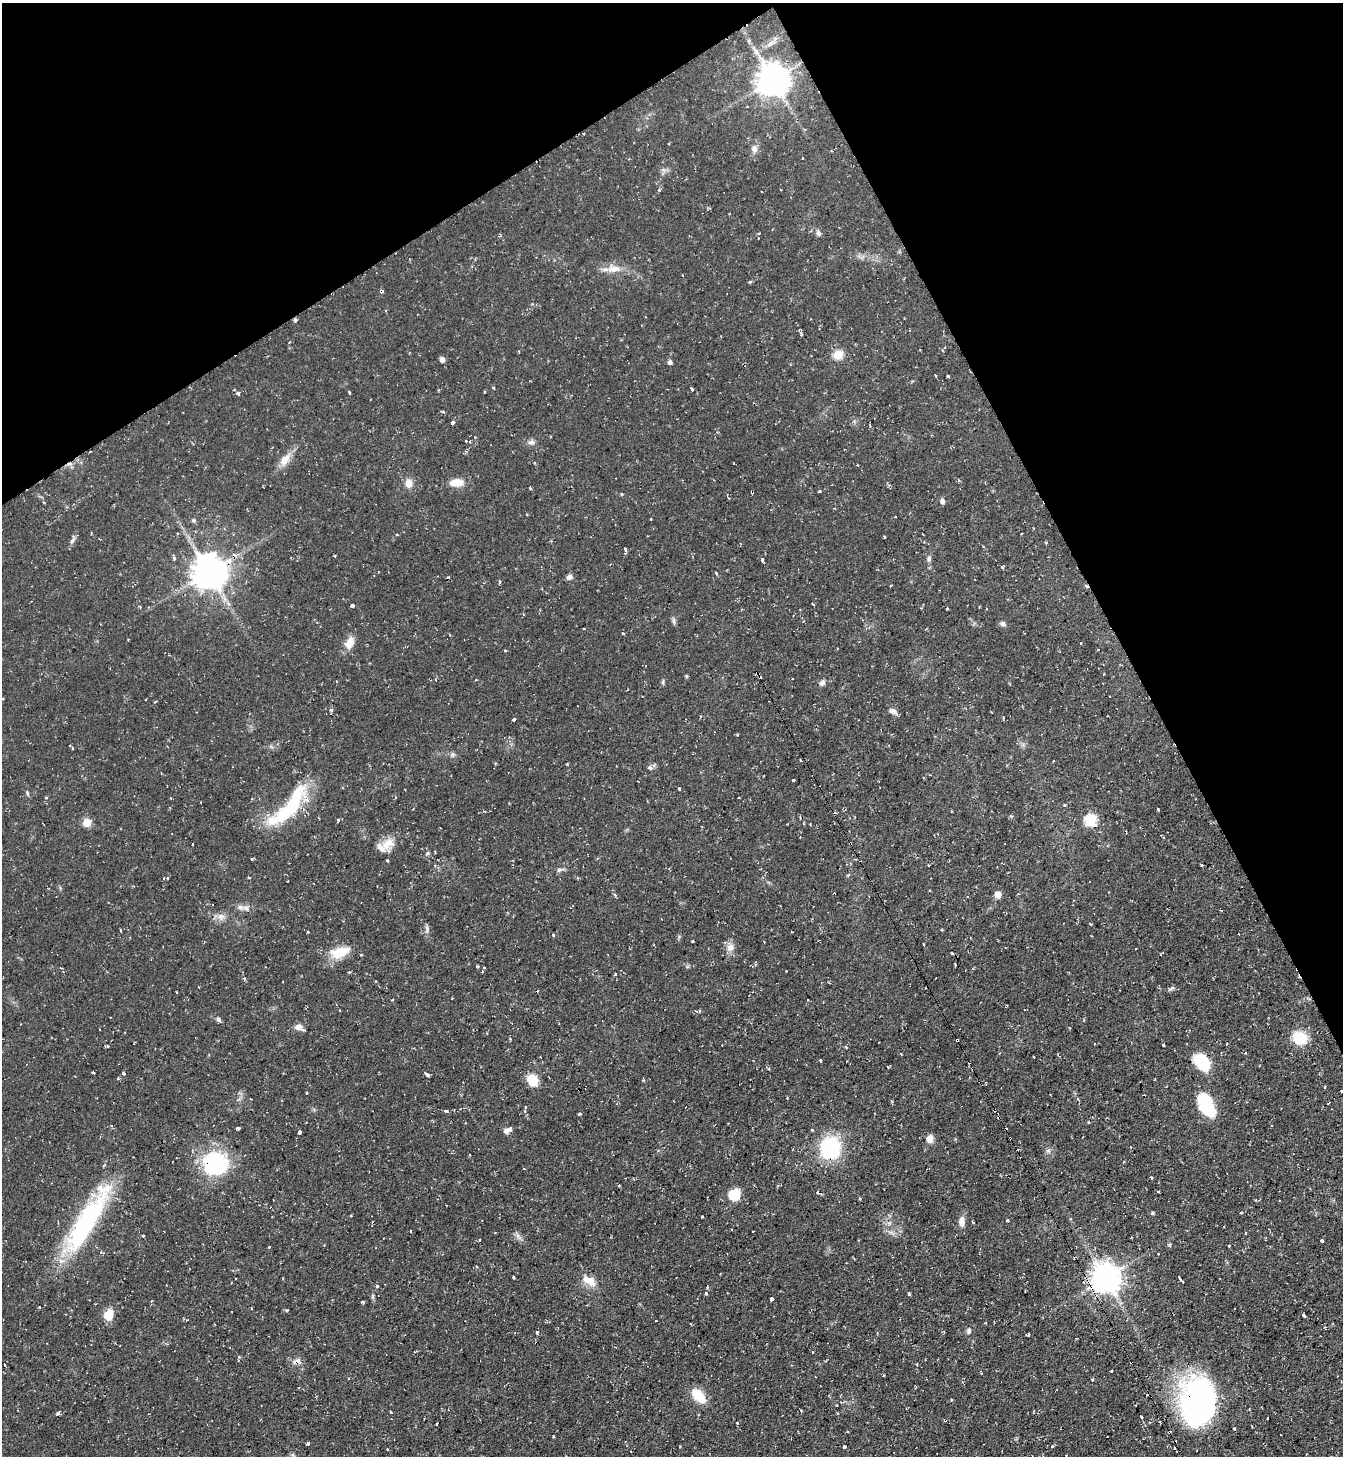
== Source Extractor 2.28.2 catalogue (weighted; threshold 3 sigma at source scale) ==
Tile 3 of 4 x 4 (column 3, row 1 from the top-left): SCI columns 2835-4175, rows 4363-5816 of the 5806 x 5816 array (HDU 1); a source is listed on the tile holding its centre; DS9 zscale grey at full resolution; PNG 1345 x 1458 px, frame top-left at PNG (2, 3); no overlay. Shown black and unused: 25% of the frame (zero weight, under 2 of 3 exposures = <1% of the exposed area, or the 3 px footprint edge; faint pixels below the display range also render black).
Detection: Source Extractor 2.28.2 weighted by HDU 2 'WHT'; one run over the whole footprint, this tile lists its part. Background 0.0591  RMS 0.0061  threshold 0.0274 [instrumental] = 3 sigma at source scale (4.5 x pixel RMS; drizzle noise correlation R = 1.50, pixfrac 1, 0.05/0.05 arcsec/px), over >= 5 px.
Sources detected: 281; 3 inside a brighter object's white glare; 45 cosmic-ray / hot-pixel residue — not listed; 4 inside a brighter listed object's ellipse — not listed separately; the other 229 listed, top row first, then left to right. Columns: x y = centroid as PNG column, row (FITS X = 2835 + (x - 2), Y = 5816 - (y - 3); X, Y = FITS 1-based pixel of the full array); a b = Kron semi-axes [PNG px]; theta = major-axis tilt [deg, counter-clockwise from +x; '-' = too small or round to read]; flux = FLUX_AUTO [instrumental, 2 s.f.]
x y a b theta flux
773 79 9 9 - 1100
747 106 3 3 - 0.52
584 134 3 2 - 0.7
754 149 10 8 -89 3.1
659 190 3 3 - 1.4
819 233 7 6 - 1.7
758 238 5 4 - 0.66
614 269 22 8 6 6.8
750 282 4 4 - 0.74
381 292 3 3 - 2.3
295 320 4 3 - 1.4
801 334 5 3 - 2.6
519 351 3 3 - 0.61
838 355 5 5 - 27
442 359 6 5 - 2.2
670 362 5 5 - 1.8
935 376 3 3 - 1.7
948 376 4 3 - 1.9
493 388 3 3 - 0.92
692 389 3 3 - 1.2
484 392 3 3 - 0.61
238 393 4 3 - 2.9
349 393 3 3 - 1.9
443 412 4 3 - 0.99
452 423 4 3 - 3.8
474 437 4 3 - 0.47
470 441 4 3 - 0.69
531 442 9 6 14 2
285 460 20 9 56 6.8
857 465 3 3 - 0.78
959 480 4 3 - 0.64
457 482 17 9 4 7
409 483 11 8 -79 4.9
820 491 3 3 - 1.5
752 492 3 3 - 1.3
621 494 5 3 - 0.53
728 497 6 2 -60 0.98
942 501 7 5 -85 1.8
651 519 3 3 - 0.9
194 520 6 5 - 1
1021 533 3 2 - 0.64
233 534 3 3 - 0.42
884 537 3 3 - 1.1
72 540 12 5 56 1.9
625 549 4 3 - 2.2
335 556 3 2 - 0.62
174 558 5 4 - 1.3
762 559 4 3 - 4.7
929 559 8 5 88 1.6
209 572 10 10 - 1200
716 573 4 3 - 0.85
569 577 7 6 - 2.2
500 582 5 3 - 0.67
891 586 3 3 - 1.2
812 604 3 3 - 2.5
352 606 4 3 - 3.7
979 607 3 2 - 0.43
947 608 3 3 - 0.58
800 610 3 2 - 0.61
523 614 4 3 - 0.42
673 620 11 4 -83 1.4
1003 624 7 5 -25 1.8
128 639 2 2 - 0.56
349 643 16 10 64 6.9
757 674 4 3 - 2.1
686 676 4 3 - 0.81
476 680 4 2 - 0.38
822 683 8 6 47 2.2
146 699 2 2 - 0.43
332 710 5 3 - 0.92
893 711 11 6 -25 2.5
514 719 3 3 - 10
70 745 3 3 - 0.95
453 754 6 5 - 1.3
800 760 3 2 - 0.53
1053 761 3 2 - 0.74
650 768 8 6 -26 1.6
793 780 3 3 - 2.1
679 789 3 3 - 3.2
405 790 3 2 - 0.51
46 798 3 3 - 1.4
294 801 48 16 64 36
1064 805 3 3 - 1.3
1158 809 3 3 - 3.1
1011 816 5 3 - 0.62
338 820 3 3 - 1.2
1091 820 6 6 - 55
87 823 5 5 - 16
850 843 3 3 - 0.81
192 844 3 3 - 2
388 844 21 13 32 8.8
428 853 6 4 70 0.91
252 859 3 3 - 2
387 860 3 3 - 2.1
928 865 3 2 - 0.91
1201 865 3 3 - 1.5
560 869 13 3 12 1.4
848 875 5 4 - 0.66
249 877 4 2 - 0.54
167 878 5 4 - 1.5
615 895 5 4 - 0.81
998 895 8 7 - 3.6
240 907 11 7 -14 2.9
221 917 10 10 - 3.5
1090 924 3 3 - 3.2
427 929 12 4 -89 1.7
120 930 3 2 - 0.53
941 930 3 3 - 0.66
308 932 3 3 - 0.97
1239 934 2 2 - 0.37
553 935 3 3 - 1.4
692 941 3 3 - 2.7
764 942 3 2 - 0.65
730 947 14 10 -76 4.3
340 952 26 13 16 13
952 953 4 2 - 0.56
955 964 2 2 - 0.49
477 966 3 3 - 0.84
484 967 2 2 - 0.48
482 971 3 3 - 1.9
615 974 3 3 - 1.6
1172 988 11 4 35 1.1
808 1000 2 2 - 0.45
1006 1006 3 3 - 1.1
219 1020 7 5 -46 1.3
299 1027 10 7 -18 3.1
1300 1038 16 13 -10 16
957 1040 3 3 - 1.7
1163 1044 3 2 - 0.73
107 1046 3 3 - 1.7
846 1047 4 3 - 0.8
901 1054 3 2 - 0.6
1033 1057 2 2 - 0.62
820 1060 3 3 - 1.7
1202 1062 19 12 -53 24
93 1073 3 3 - 1.2
124 1074 4 3 - 7.1
427 1075 5 3 - 4.1
118 1078 3 3 - 1.1
532 1080 15 11 -55 10
1324 1087 3 2 - 0.82
307 1092 3 3 - 0.74
787 1098 3 2 - 0.57
1206 1106 20 12 -56 37
525 1107 5 3 - 0.78
446 1111 4 3 - 2.1
580 1113 4 3 - 0.88
1088 1122 3 2 - 0.51
238 1128 4 3 - 3
509 1129 6 3 27 9.4
812 1130 4 4 - 0.51
300 1132 3 3 - 12
930 1139 8 8 - 4.4
830 1148 19 17 84 52
1048 1151 7 4 18 1.2
215 1164 22 21 - 63
1151 1178 3 2 - 0.9
619 1185 3 2 - 0.66
1158 1191 3 3 - 0.86
817 1193 5 4 - 1
734 1194 9 9 - 19
1256 1200 3 3 - 0.74
1153 1213 5 4 - 0.82
1241 1213 3 3 - 0.74
702 1216 3 3 - 1.3
1070 1219 4 3 - 1.1
1007 1220 3 3 - 0.94
87 1221 89 20 58 82
962 1222 13 7 88 4.4
889 1223 6 5 - 1.3
753 1232 2 2 - 0.74
143 1236 4 3 - 0.58
518 1236 7 5 -46 1.9
480 1240 3 3 - 1.2
1322 1241 3 3 - 2.5
1169 1244 5 4 - 1.1
269 1247 3 3 - 0.65
1243 1251 4 2 - 0.46
100 1252 4 3 - 1.3
513 1277 4 3 - 1.6
1106 1277 9 9 - 920
1180 1278 7 3 -56 3.4
591 1281 14 11 -42 6.6
1083 1282 3 3 - 1.3
377 1286 3 3 - 2.2
707 1287 3 3 - 1.2
706 1293 4 3 - 0.71
909 1294 4 3 - 0.67
373 1296 8 4 -82 1.1
772 1299 3 3 - 11
151 1301 3 2 - 0.58
363 1302 3 3 - 1.1
39 1307 3 3 - 1.2
251 1308 3 2 - 0.64
287 1310 3 3 - 1.6
109 1315 13 9 70 8.6
1304 1315 4 3 - 1.4
187 1320 4 3 - 0.77
214 1324 3 2 - 0.44
969 1331 8 6 78 1.7
537 1332 5 3 - 0.7
1028 1334 3 3 - 1.3
812 1352 3 2 - 0.37
239 1357 4 4 - 0.91
297 1361 12 7 -2 3
5 1365 3 2 - 0.56
1111 1371 3 3 - 1.9
883 1375 3 2 - 0.66
1092 1380 3 3 - 0.61
698 1395 17 9 -46 14
1201 1402 57 40 89 130
836 1405 2 2 - 0.39
18 1410 3 2 - 0.46
801 1411 3 3 - 1.8
1033 1411 4 3 - 0.54
391 1412 3 3 - 1.3
58 1413 4 3 - 2
1142 1417 3 3 - 1.7
1268 1418 3 2 - 0.91
737 1423 3 2 - 0.45
436 1424 3 3 - 1.8
1252 1426 3 2 - 0.75
848 1432 3 2 - 0.49
554 1436 4 2 - 0.51
308 1443 3 3 - 1.5
1052 1446 3 3 - 1.1
680 1447 3 2 - 0.48
844 1447 4 3 - 2.4
387 1449 2 2 - 0.47
Overlapping masked pixels (flux is a lower limit): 12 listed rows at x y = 381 292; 295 320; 752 492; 209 572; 757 674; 850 843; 1006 1006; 957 1040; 830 1148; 1106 1277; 297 1361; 1201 1402
Unlisted compact peaks at least as high as the median listed source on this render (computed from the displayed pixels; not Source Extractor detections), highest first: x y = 663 682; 1002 567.